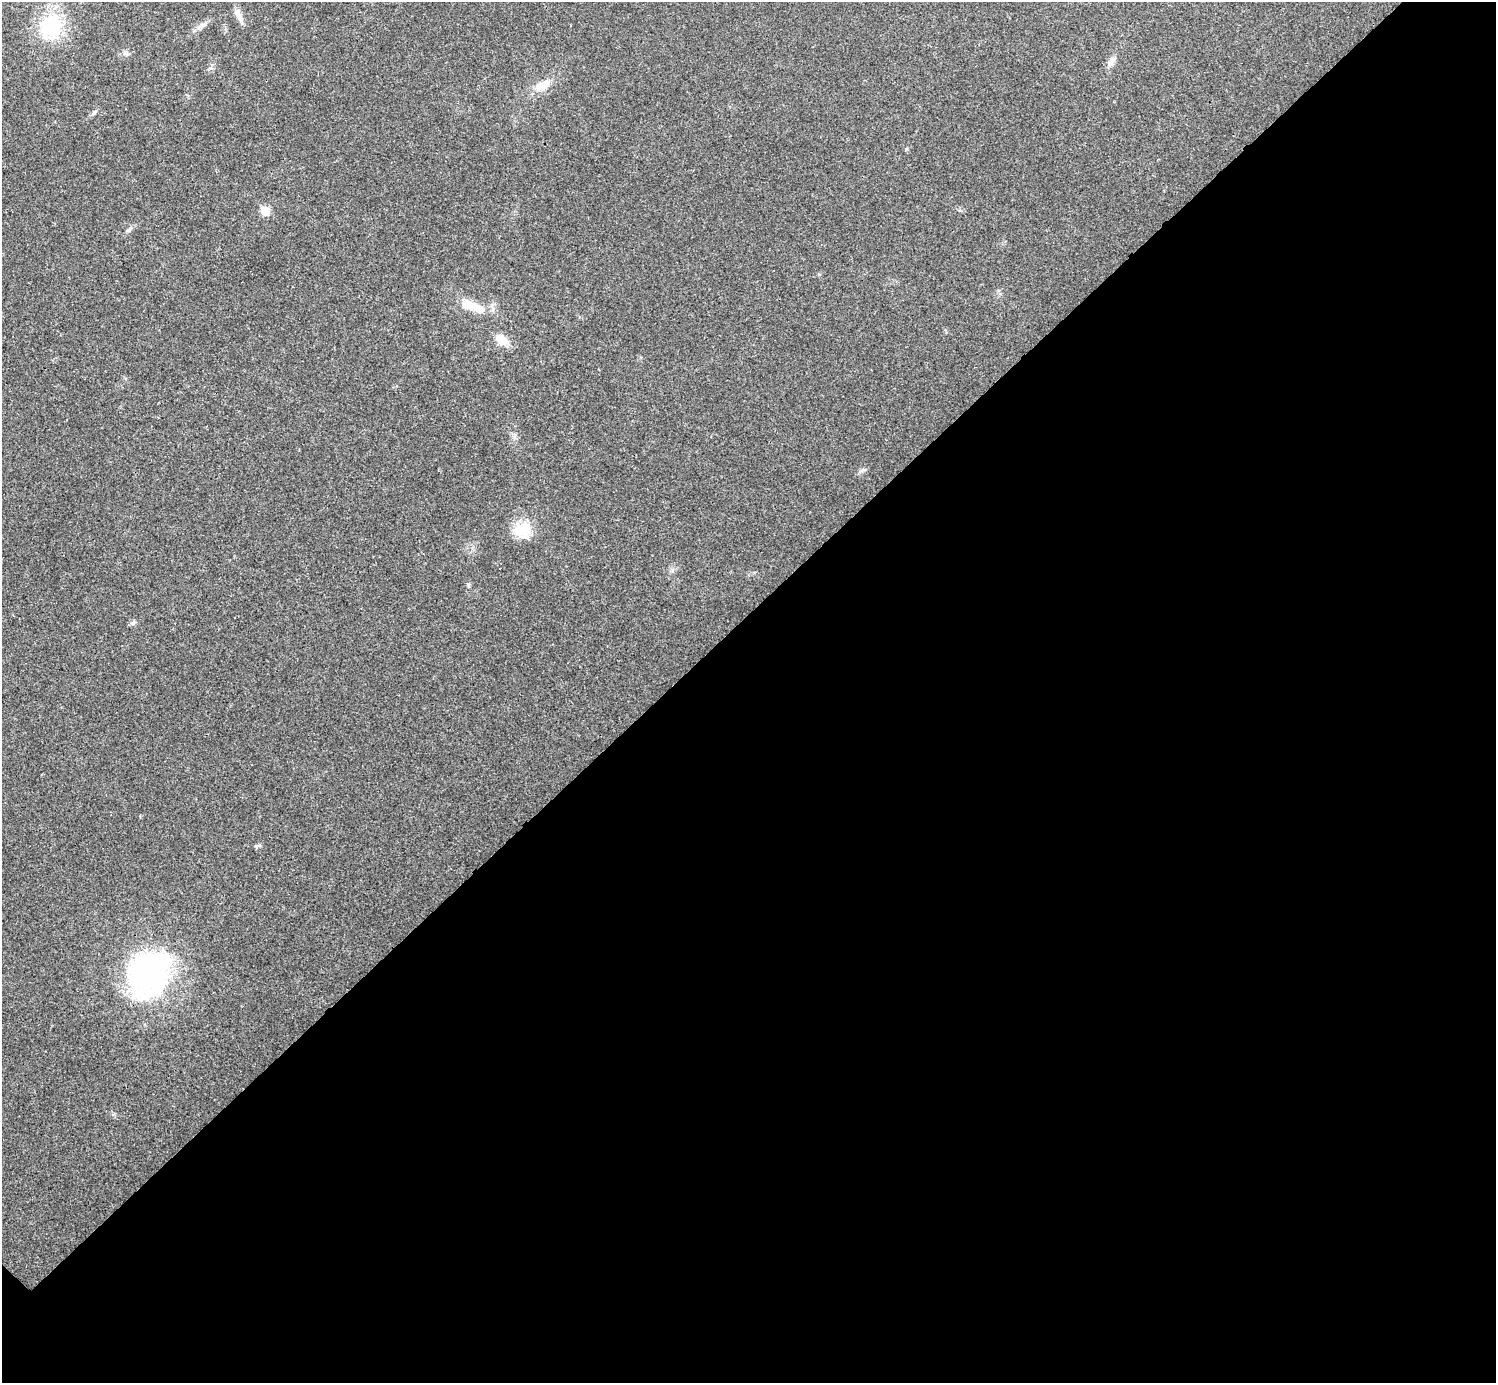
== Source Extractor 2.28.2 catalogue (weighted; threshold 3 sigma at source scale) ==
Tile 12 of 4 x 4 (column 4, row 3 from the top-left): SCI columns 4485-5978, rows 1541-2921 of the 5985 x 5985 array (HDU 1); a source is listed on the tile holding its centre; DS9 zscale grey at full resolution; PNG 1498 x 1385 px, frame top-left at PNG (2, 2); no overlay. Shown black and unused: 55% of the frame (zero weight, under 3 of 4 exposures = <1% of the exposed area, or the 3 px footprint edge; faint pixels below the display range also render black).
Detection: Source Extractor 2.28.2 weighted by HDU 2 'WHT'; one run over the whole footprint, this tile lists its part. Background 0.0219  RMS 0.0054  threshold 0.0245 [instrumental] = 3 sigma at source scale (4.5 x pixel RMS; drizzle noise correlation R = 1.50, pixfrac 1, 0.05/0.05 arcsec/px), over >= 5 px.
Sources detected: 15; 1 inside a brighter object's white glare — not listed; the other 14 listed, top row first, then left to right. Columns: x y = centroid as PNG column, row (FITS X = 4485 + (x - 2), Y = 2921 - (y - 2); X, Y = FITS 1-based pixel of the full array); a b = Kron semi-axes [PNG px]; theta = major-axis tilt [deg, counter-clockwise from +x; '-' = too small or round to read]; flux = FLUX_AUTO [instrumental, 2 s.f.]
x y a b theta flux
238 15 18 7 -66 4
201 26 14 6 34 2.8
51 27 36 29 65 32
1112 61 17 7 64 3.1
543 85 22 10 30 7.9
94 112 9 4 36 1.2
265 211 6 6 - 13
129 230 7 5 21 1.1
476 307 24 10 -33 9.4
501 340 16 11 -31 6.8
522 530 24 20 25 13
133 622 8 5 49 1.3
258 846 10 3 9 1.1
150 973 43 36 65 130
Unlisted compact peaks at least as high as the median listed source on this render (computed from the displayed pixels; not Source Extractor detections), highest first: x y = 906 149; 863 470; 468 584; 672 570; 819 274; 210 68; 514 437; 126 53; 959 210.